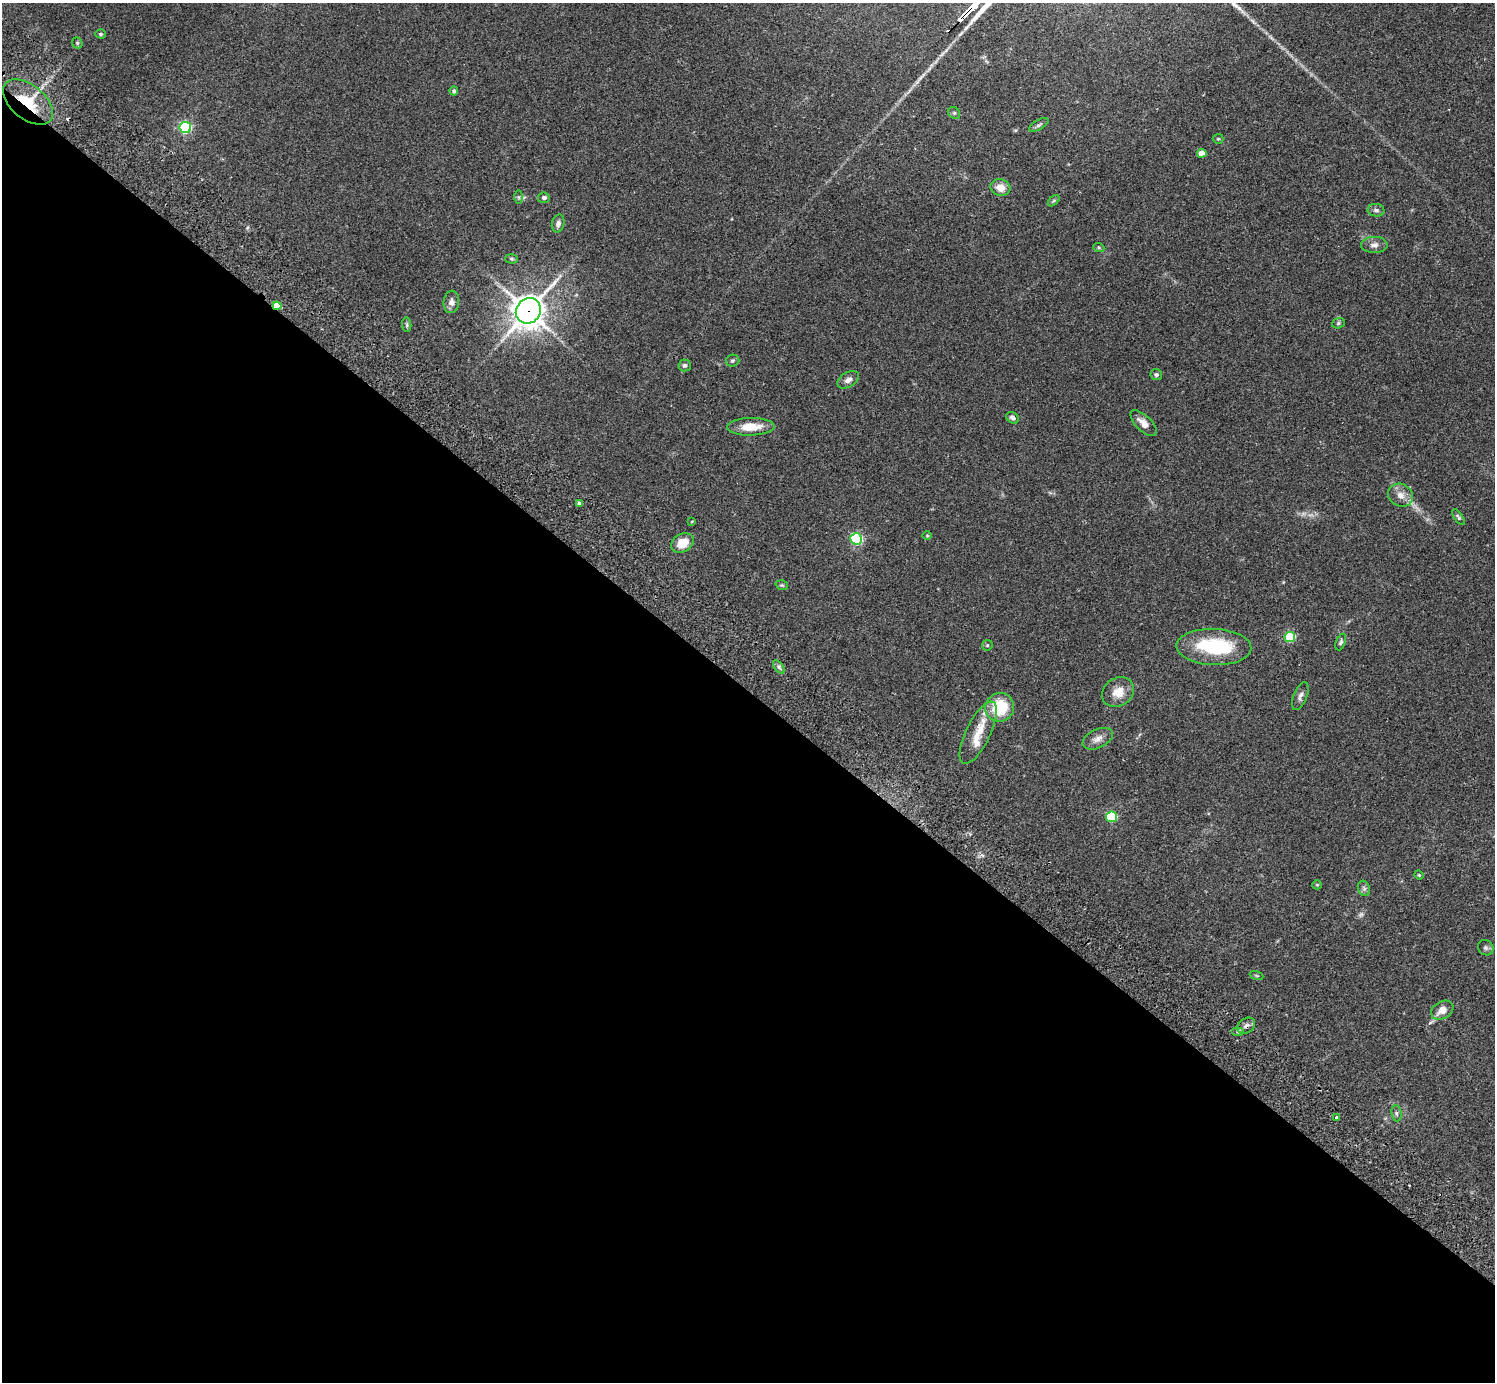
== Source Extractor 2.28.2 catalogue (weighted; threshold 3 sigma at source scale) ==
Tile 14 of 4 x 4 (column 2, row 4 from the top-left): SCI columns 1539-3031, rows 346-1725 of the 6059 x 6069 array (HDU 1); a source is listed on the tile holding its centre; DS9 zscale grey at full resolution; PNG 1497 x 1384 px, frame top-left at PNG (2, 3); each listed source drawn as its Kron ellipse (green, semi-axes under 4 px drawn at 4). Shown black and unused: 50% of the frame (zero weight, under 2 of 3 exposures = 3% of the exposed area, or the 3 px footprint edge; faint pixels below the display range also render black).
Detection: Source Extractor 2.28.2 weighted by HDU 2 'WHT'; one run over the whole footprint, this tile lists its part. Background 0.109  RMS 0.0064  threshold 0.0288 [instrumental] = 3 sigma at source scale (4.5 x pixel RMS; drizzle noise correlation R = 1.50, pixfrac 1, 0.05/0.05 arcsec/px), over >= 5 px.
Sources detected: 64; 2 too faint to see at this stretch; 1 inside a brighter object's white glare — neither listed nor drawn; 2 inside a brighter listed object's ellipse — not listed separately; the other 59 listed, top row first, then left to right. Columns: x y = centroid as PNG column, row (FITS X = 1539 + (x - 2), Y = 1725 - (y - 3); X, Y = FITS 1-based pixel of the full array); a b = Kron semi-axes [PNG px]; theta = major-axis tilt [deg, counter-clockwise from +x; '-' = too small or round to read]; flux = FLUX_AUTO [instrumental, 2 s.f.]
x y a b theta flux
101 34 5 4 - 0.9
77 43 6 5 - 0.9
454 91 4 4 - 1.3
28 102 29 17 -39 26
954 113 6 5 - 1.1
1039 125 11 5 30 1.6
185 127 6 5 - 80
1218 139 5 5 - 0.79
1202 153 5 4 - 7.5
1000 188 10 8 -16 6.3
519 197 7 4 -90 1
544 198 6 5 - 1.7
1054 201 7 4 44 0.9
1376 210 8 6 -6 1.8
558 224 9 6 77 2.4
1374 245 13 8 0 3.2
1099 248 6 3 -19 0.78
511 259 6 4 -2 0.91
451 302 11 8 83 3
277 306 4 4 - 15
528 311 13 12 - 940
1338 323 6 5 - 1
407 325 7 4 -85 1
733 361 7 6 - 1.1
685 365 6 6 - 1.7
1156 375 6 5 - 1.5
848 380 12 7 31 3.1
1012 418 7 5 -37 1.9
1144 423 16 7 -45 5.2
751 427 24 9 1 12
1401 495 13 11 -30 5.4
580 504 4 4 - 3.1
1458 517 9 4 -55 1.2
692 522 3 3 - 1
927 536 5 3 - 0.53
856 539 6 5 - 79
682 543 12 9 32 11
782 585 6 4 -19 0.84
1290 637 5 5 - 38
1341 642 8 4 69 1.4
987 645 6 5 - 0.82
1214 647 37 18 -2 41
779 667 7 4 -54 1.4
1118 692 17 14 33 8.4
1300 696 15 6 68 2.6
1000 707 14 14 - 25
978 733 34 12 64 14
1098 739 16 9 25 4.4
1111 817 5 5 - 41
1419 875 5 4 - 0.64
1317 885 5 4 - 0.66
1364 888 8 6 -70 1.6
1486 948 8 7 - 1.6
1257 976 7 3 -19 0.68
1442 1010 12 8 30 6.2
1246 1026 10 7 32 2.7
1238 1032 6 4 0 1.1
1396 1113 8 5 -83 1.4
1336 1117 4 3 - 1.3
Overlapping masked pixels (flux is a lower limit): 4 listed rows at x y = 28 102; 277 306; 528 311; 1246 1026